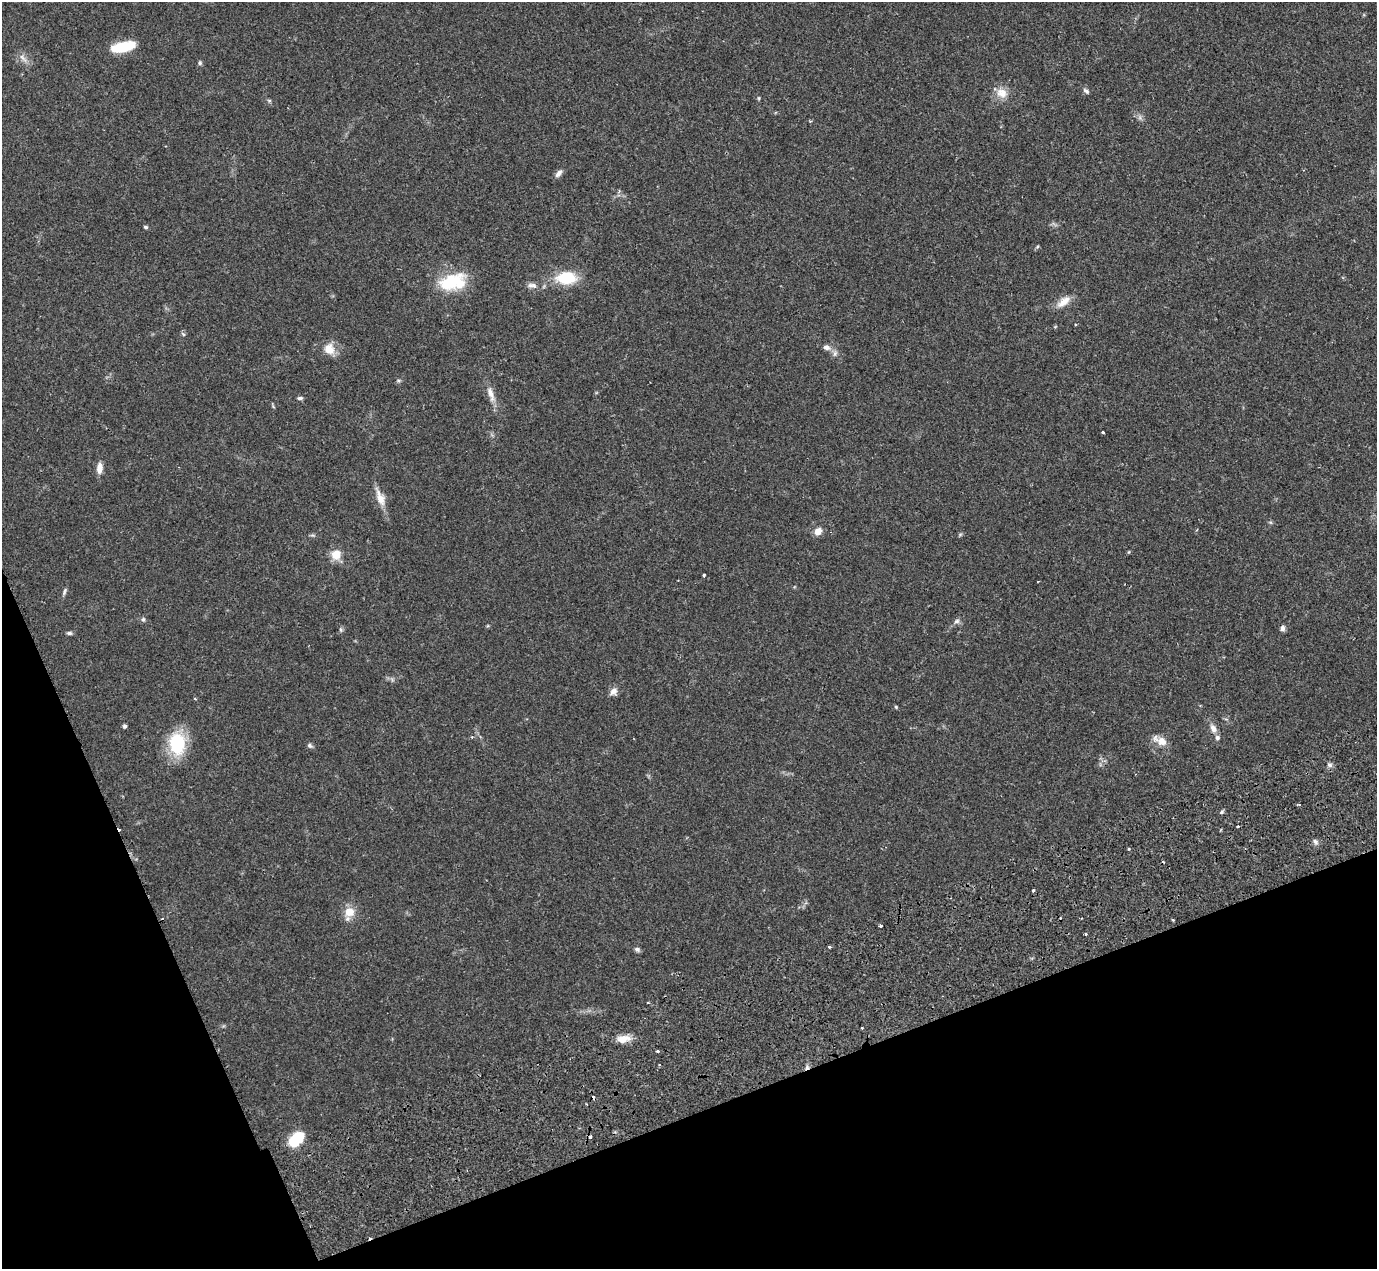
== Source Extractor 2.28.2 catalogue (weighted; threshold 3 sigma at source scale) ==
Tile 14 of 4 x 4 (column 2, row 4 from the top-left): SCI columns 1525-2899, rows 291-1557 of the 5747 x 5795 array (HDU 1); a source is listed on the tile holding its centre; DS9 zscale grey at full resolution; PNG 1379 x 1271 px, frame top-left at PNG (2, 2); no overlay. Shown black and unused: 19% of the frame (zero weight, under 2 of 3 exposures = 9% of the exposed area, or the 3 px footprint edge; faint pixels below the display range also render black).
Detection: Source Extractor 2.28.2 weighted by HDU 2 'WHT'; one run over the whole footprint, this tile lists its part. Background 0.0827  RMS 0.0057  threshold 0.0258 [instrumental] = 3 sigma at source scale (4.5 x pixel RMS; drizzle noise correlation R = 1.50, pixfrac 1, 0.05/0.05 arcsec/px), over >= 5 px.
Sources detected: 63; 3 cosmic-ray / hot-pixel residue — not listed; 1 inside a brighter listed object's ellipse — not listed separately; the other 59 listed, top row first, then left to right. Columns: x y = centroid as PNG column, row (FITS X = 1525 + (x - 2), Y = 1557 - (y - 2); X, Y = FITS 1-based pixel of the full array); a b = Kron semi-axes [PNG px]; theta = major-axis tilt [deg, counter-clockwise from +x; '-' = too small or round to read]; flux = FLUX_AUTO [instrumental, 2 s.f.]
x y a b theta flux
123 47 24 9 13 21
23 58 14 5 -49 2.7
200 63 6 5 - 1
1086 91 8 5 -42 1.5
1002 93 16 12 -24 6.5
759 98 5 3 - 0.59
269 100 6 4 -1 0.76
558 173 11 6 50 2.4
145 227 5 4 - 0.85
1037 247 6 3 20 0.67
566 278 17 11 2 24
452 282 35 20 14 25
532 285 15 7 -10 2.9
1064 302 21 9 38 6
1075 324 3 3 - 0.53
183 334 6 4 -18 0.72
826 347 9 7 -21 2.5
329 349 16 13 -65 6.5
398 380 6 4 -18 0.75
491 394 23 8 -73 5.2
300 398 7 4 7 1.1
1103 432 3 3 - 1.7
99 468 12 7 85 4.3
380 498 23 10 -68 6.7
818 531 9 8 - 4
336 554 11 10 - 7.8
704 575 3 2 - 0.67
64 591 11 4 73 1.3
143 619 6 5 - 1
957 621 8 6 17 1.6
1282 628 7 6 - 1.6
341 630 7 4 -59 0.88
69 633 7 4 0 1.2
613 691 11 8 47 3.1
195 699 4 2 - 0.47
896 707 5 4 - 0.6
125 726 4 4 - 1.2
1213 728 12 8 -59 3.4
1161 741 19 10 -26 5.7
177 744 19 13 -87 37
310 745 8 5 -28 1.2
1329 765 7 5 -23 1.4
1299 804 4 2 - 0.6
1222 812 6 4 87 0.81
1238 827 3 2 - 1
1315 841 8 5 -63 1.4
1129 849 4 2 - 0.6
1033 890 3 3 - 2.1
349 912 13 12 - 7.4
1173 920 3 3 - 0.67
881 926 3 3 - 2.3
1085 934 3 2 - 0.78
829 947 3 3 - 0.67
637 949 7 6 - 1.5
862 1028 3 3 - 0.77
623 1039 17 9 11 6.1
658 1051 4 3 - 0.78
807 1067 6 5 - 1.5
297 1138 16 10 41 21
Overlapping masked pixels (flux is a lower limit): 1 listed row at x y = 807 1067